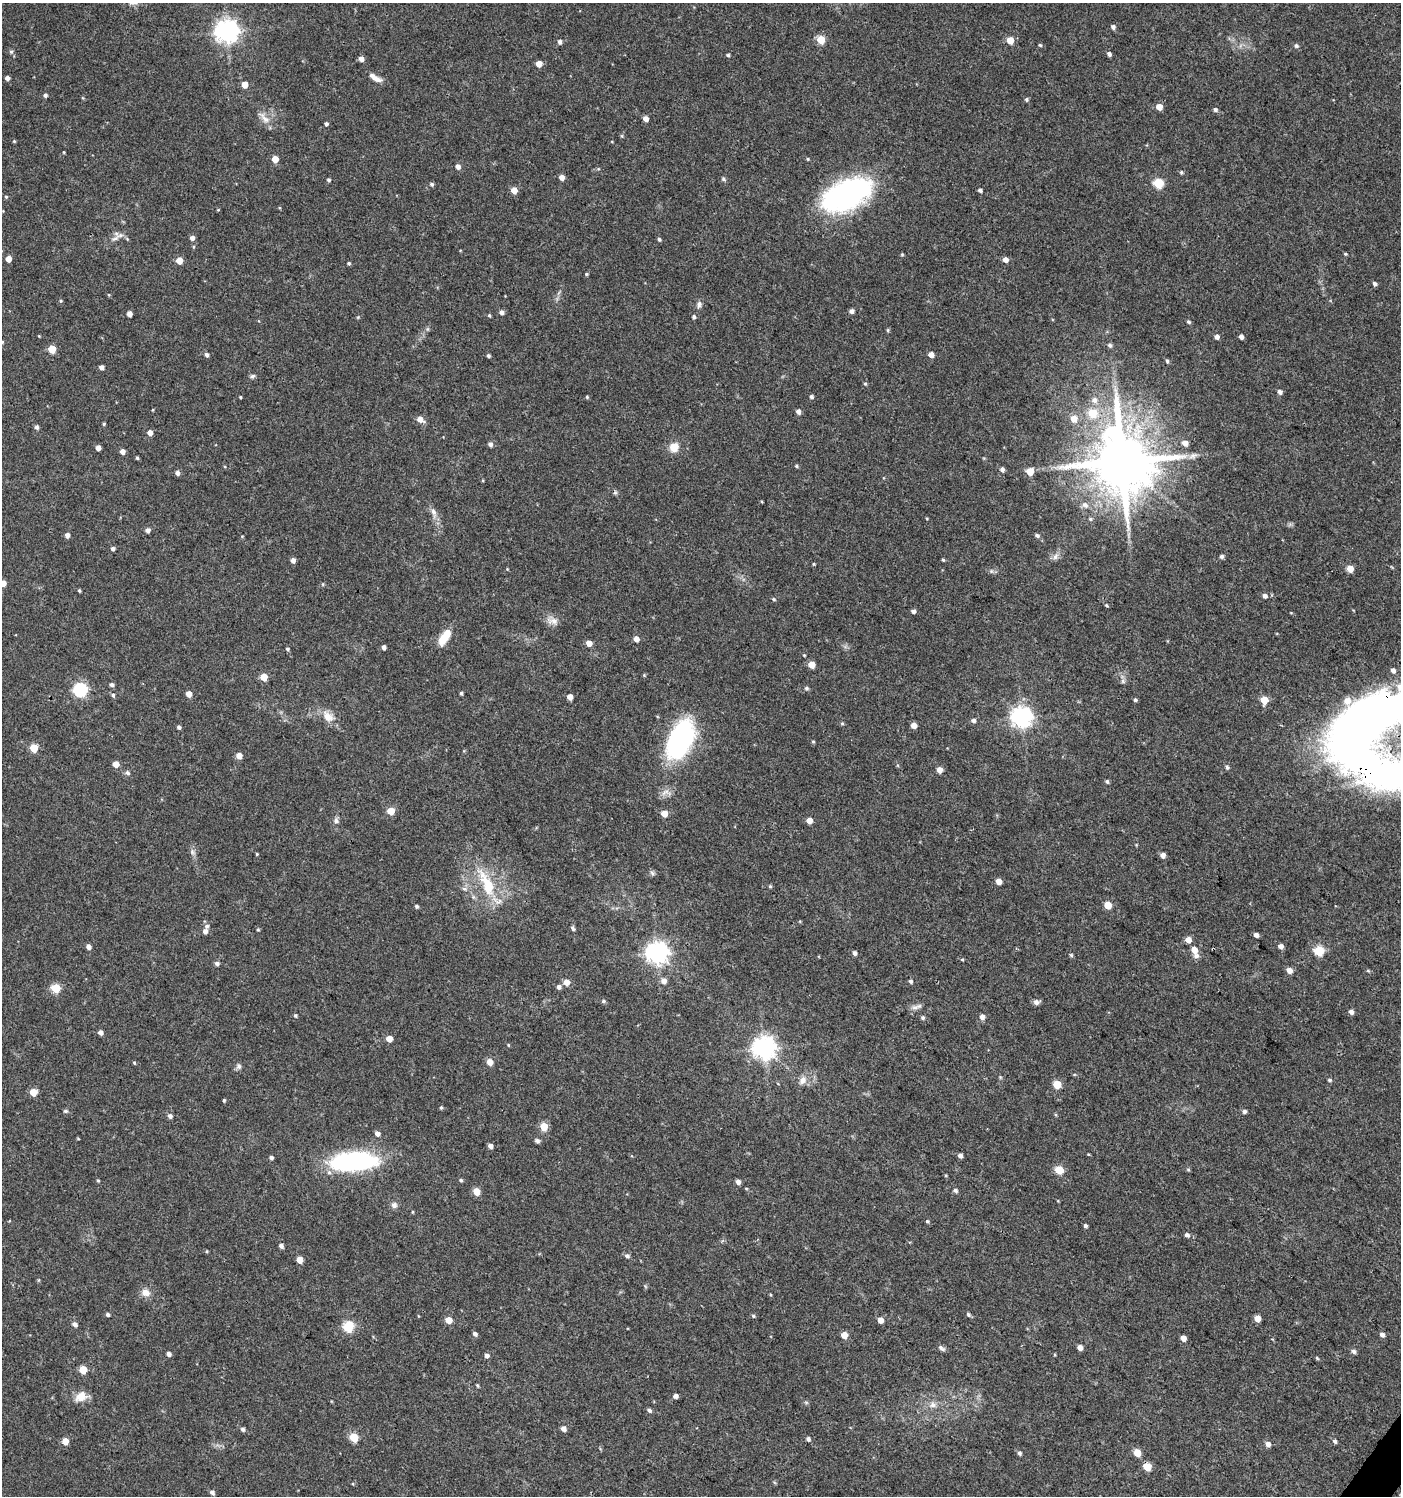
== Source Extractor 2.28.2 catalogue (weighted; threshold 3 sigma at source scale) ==
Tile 6 of 4 x 4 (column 2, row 2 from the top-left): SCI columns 1644-3042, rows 2990-4483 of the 6018 x 5985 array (HDU 1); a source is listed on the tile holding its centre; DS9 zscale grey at full resolution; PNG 1403 x 1498 px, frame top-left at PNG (2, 3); no overlay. Shown black and unused: <1% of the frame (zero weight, under 3 of 4 exposures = <1% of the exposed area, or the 3 px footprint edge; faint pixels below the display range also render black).
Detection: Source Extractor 2.28.2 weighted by HDU 2 'WHT'; one run over the whole footprint, this tile lists its part. Background 0.0233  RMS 0.004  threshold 0.018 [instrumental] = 3 sigma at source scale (4.5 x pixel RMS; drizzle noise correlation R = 1.50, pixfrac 1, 0.0396/0.0396 arcsec/px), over >= 5 px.
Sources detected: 281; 3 inside a brighter object's white glare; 1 cosmic-ray / hot-pixel residue — not listed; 1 inside a brighter listed object's ellipse — not listed separately; the other 276 listed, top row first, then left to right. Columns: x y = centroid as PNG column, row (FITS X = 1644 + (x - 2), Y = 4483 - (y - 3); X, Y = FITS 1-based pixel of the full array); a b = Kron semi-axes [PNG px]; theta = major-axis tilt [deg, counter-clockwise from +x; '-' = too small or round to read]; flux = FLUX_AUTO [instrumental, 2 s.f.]
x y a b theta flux
1113 27 5 5 - 1.3
227 31 8 8 - 310
821 40 5 5 - 11
1010 40 5 5 - 7.9
560 42 5 4 - 1.1
1040 45 4 4 - 0.53
1296 46 6 6 - 0.81
11 52 6 5 - 0.8
1109 54 5 4 - 1.2
728 55 4 3 - 0.59
361 59 5 4 - 2.4
539 64 5 4 - 4.3
7 78 4 4 - 1.8
375 78 17 6 -31 3.1
245 84 5 4 - 5.4
45 95 5 4 - 0.96
83 98 5 3 - 0.39
1026 99 5 5 - 0.7
1159 107 5 4 - 5.1
1215 110 5 5 - 0.96
264 118 23 8 -47 3.4
645 119 4 4 - 2.9
326 124 4 4 - 0.97
14 141 4 4 - 0.42
64 152 4 3 - 0.32
275 159 5 5 - 5.3
808 159 4 4 - 0.43
458 167 5 5 - 2
598 169 6 3 17 0.45
1181 172 5 4 - 0.64
562 177 4 4 - 2.8
723 179 7 4 -37 0.66
329 180 4 4 - 0.67
1158 183 5 5 - 21
432 184 5 5 - 0.82
514 190 5 5 - 4.2
980 190 4 4 - 1
846 195 47 24 28 100
6 197 4 4 - 0.46
280 208 4 3 - 0.44
115 238 13 6 25 2.2
192 238 5 4 - 1.7
659 239 5 4 - 0.72
902 254 4 4 - 0.43
1345 254 4 4 - 0.45
9 259 5 4 - 3.7
1005 260 6 5 - 2.2
179 261 5 5 - 5.4
349 263 4 4 - 0.56
586 274 4 3 - 0.47
1374 284 5 5 - 1
109 295 5 3 - 0.35
61 301 4 4 - 0.45
699 305 10 6 76 1.4
851 311 4 4 - 1.5
501 312 5 5 - 1.5
129 314 4 4 - 2.2
489 315 5 4 - 0.48
694 317 5 5 - 0.76
1189 322 5 4 - 0.68
888 330 6 4 -90 0.48
39 336 3 3 - 0.3
1217 337 5 4 - 1.7
1241 337 4 4 - 1.7
2 342 5 4 - 0.42
1110 345 6 5 - 1
52 349 5 5 - 9.6
206 355 5 5 - 0.98
931 355 4 4 - 3.4
488 356 4 4 - 0.78
1167 361 5 4 - 0.66
101 367 4 4 - 1.6
252 376 7 5 17 0.84
865 384 5 4 - 0.56
1280 392 6 5 - 1.4
240 397 3 3 - 0.4
587 397 4 4 - 0.48
811 397 5 4 - 0.92
1094 400 8 8 - 2.3
153 410 4 3 - 0.32
798 411 5 4 - 1.7
1093 413 6 6 - 13
420 419 6 5 - 3.6
1074 419 6 6 - 4.4
104 424 4 3 - 0.48
37 427 5 5 - 1.1
150 433 5 4 - 2.6
1185 443 5 5 - 2.9
490 444 5 5 - 1.4
674 447 10 9 - 5.1
98 448 4 4 - 2.5
122 451 4 4 - 2.4
1193 455 13 7 25 1.9
137 458 4 3 - 0.58
1122 461 19 16 -60 3300
796 466 5 4 - 0.51
1002 469 5 5 - 1.4
1030 471 5 5 - 8.1
177 473 5 5 - 1.5
1085 505 10 9 - 2.1
433 512 11 7 -64 2
1090 519 6 5 - 0.65
148 530 5 4 - 1.5
67 535 5 4 - 2
1037 535 6 5 - 0.98
113 549 5 4 - 1
1222 556 4 4 - 1.2
1055 557 10 7 59 1.7
293 560 5 4 - 1.8
943 560 4 3 - 0.48
1350 569 5 4 - 6
3 583 5 5 - 3.6
323 584 5 3 - 0.4
79 591 4 3 - 0.52
1265 596 6 5 - 1.5
774 599 5 4 - 0.54
1106 605 5 4 - 0.48
913 611 5 4 - 1.2
553 621 18 9 -12 2.9
443 639 12 8 68 6.8
636 639 5 4 - 3.1
589 643 5 4 - 3.5
383 647 4 4 - 1.6
287 649 4 4 - 0.63
811 665 5 5 - 6.4
644 675 4 4 - 0.39
264 677 5 5 - 7.7
1123 681 7 5 -48 0.93
112 685 4 4 - 1.2
806 688 5 5 - 0.75
80 690 6 6 - 63
461 693 4 3 - 0.69
189 694 5 4 - 3.7
113 695 5 4 - 0.84
570 697 4 4 - 3.6
1135 700 4 4 - 0.73
1264 700 5 5 - 11
1370 712 114 49 33 200
328 717 18 12 -42 4.8
1021 717 7 7 - 230
973 720 6 5 - 1.2
842 723 5 4 - 0.49
914 725 5 4 - 3.2
179 727 4 4 - 0.87
681 740 47 27 70 57
813 742 4 4 - 0.48
34 748 5 5 - 11
239 756 5 4 - 4
116 764 5 4 - 4.6
1227 767 6 5 - 0.71
939 770 4 4 - 3.4
127 773 6 5 - 1.1
1107 781 4 4 - 0.85
666 792 15 9 8 2.7
391 811 5 5 - 7.3
664 813 5 5 - 5
336 820 8 7 - 1.3
809 820 4 4 - 4.4
192 852 9 6 -43 1.2
257 854 3 3 - 0.37
1163 855 5 4 - 2.6
652 873 7 5 -47 0.89
999 881 5 4 - 3.7
487 884 45 16 -65 18
770 886 5 4 - 0.48
464 889 7 5 -21 1.1
1107 905 5 5 - 7.9
416 906 5 4 - 0.72
207 926 6 5 - 1.1
573 928 7 4 -48 0.72
258 930 4 4 - 0.47
205 931 5 5 - 1.6
1256 935 4 4 - 1.8
1188 940 5 5 - 3.7
1280 946 4 4 - 2.1
88 947 4 4 - 1.9
1194 950 9 5 -70 5.5
1319 951 5 5 - 24
657 953 8 7 - 270
855 953 5 4 - 1.3
1071 955 5 5 - 0.54
962 959 5 3 - 0.43
217 963 5 4 - 1.2
1289 970 5 5 - 3.3
1368 971 6 4 -1 0.43
664 981 5 5 - 2.3
911 981 5 4 - 0.79
566 982 5 5 - 4
559 987 5 5 - 1.3
56 988 5 5 - 17
603 1001 5 5 - 0.77
1036 1002 7 5 13 1.7
915 1007 12 6 -3 1.6
1351 1012 6 4 -45 1.4
295 1016 4 4 - 0.54
982 1017 6 6 - 1.9
923 1018 5 5 - 0.77
101 1032 5 4 - 1.6
389 1039 5 4 - 4.7
508 1045 5 3 - 0.34
764 1048 8 7 - 300
490 1062 5 5 - 3.9
134 1063 4 3 - 0.46
239 1066 8 7 - 1.1
1000 1077 6 4 -72 0.45
802 1080 13 9 51 2.8
1329 1080 5 4 - 0.67
1057 1084 5 5 - 11
33 1092 5 5 - 8.7
224 1100 4 3 - 0.51
441 1107 4 4 - 0.67
65 1111 6 5 - 0.65
1244 1111 5 4 - 1.1
170 1116 5 5 - 1.4
544 1127 5 5 - 12
377 1134 5 4 - 1.8
78 1138 4 3 - 0.31
537 1141 7 5 -18 0.89
490 1146 4 4 - 2
1088 1154 5 3 - 0.33
960 1156 4 4 - 1.5
271 1157 4 4 - 1.1
354 1161 45 17 3 66
1059 1170 5 5 - 15
1188 1170 6 4 -1 0.47
98 1180 4 3 - 0.46
461 1180 5 4 - 0.57
738 1182 5 4 - 1.8
476 1191 5 5 - 6.8
955 1191 6 5 - 0.95
394 1205 8 8 - 1.5
927 1221 4 4 - 0.48
1085 1226 4 4 - 0.87
1187 1235 5 5 - 1.3
281 1246 5 4 - 1.4
207 1251 5 3 - 0.37
627 1256 6 5 - 1.1
299 1260 5 5 - 4.8
146 1293 12 9 -23 3.1
108 1314 5 4 - 0.82
968 1314 6 5 - 0.76
418 1316 4 3 - 0.28
753 1316 5 4 - 0.58
1257 1318 5 5 - 4.9
448 1320 5 5 - 6
880 1320 5 4 - 3.3
75 1324 5 4 - 1.8
348 1327 5 5 - 32
475 1334 5 4 - 1.4
1382 1334 6 5 - 1.4
844 1335 5 5 - 5.1
1183 1338 5 4 - 2.7
1080 1347 5 4 - 2.2
941 1348 11 5 -34 1.1
1354 1351 6 5 - 1
169 1354 4 4 - 1.6
487 1356 5 5 - 1.3
1317 1358 6 3 -46 0.48
83 1370 5 5 - 9.9
477 1385 5 3 - 0.47
675 1396 4 4 - 1.7
81 1397 17 12 21 4.8
806 1402 6 4 -19 0.55
932 1405 9 8 - 2
649 1410 5 4 - 1
563 1428 5 4 - 2.3
243 1429 5 4 - 0.97
354 1437 5 5 - 15
808 1439 5 4 - 1.3
65 1441 5 4 - 5.3
1335 1441 5 4 - 1
1268 1444 5 5 - 2.1
1137 1452 5 5 - 7.2
1019 1453 5 4 - 0.96
1147 1467 5 5 - 12
212 1492 5 4 - 1.3
Overlapping masked pixels (flux is a lower limit): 1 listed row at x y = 1370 712
Isophote crosses this tile's border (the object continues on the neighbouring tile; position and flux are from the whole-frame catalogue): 3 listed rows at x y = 2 342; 3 583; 1370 712